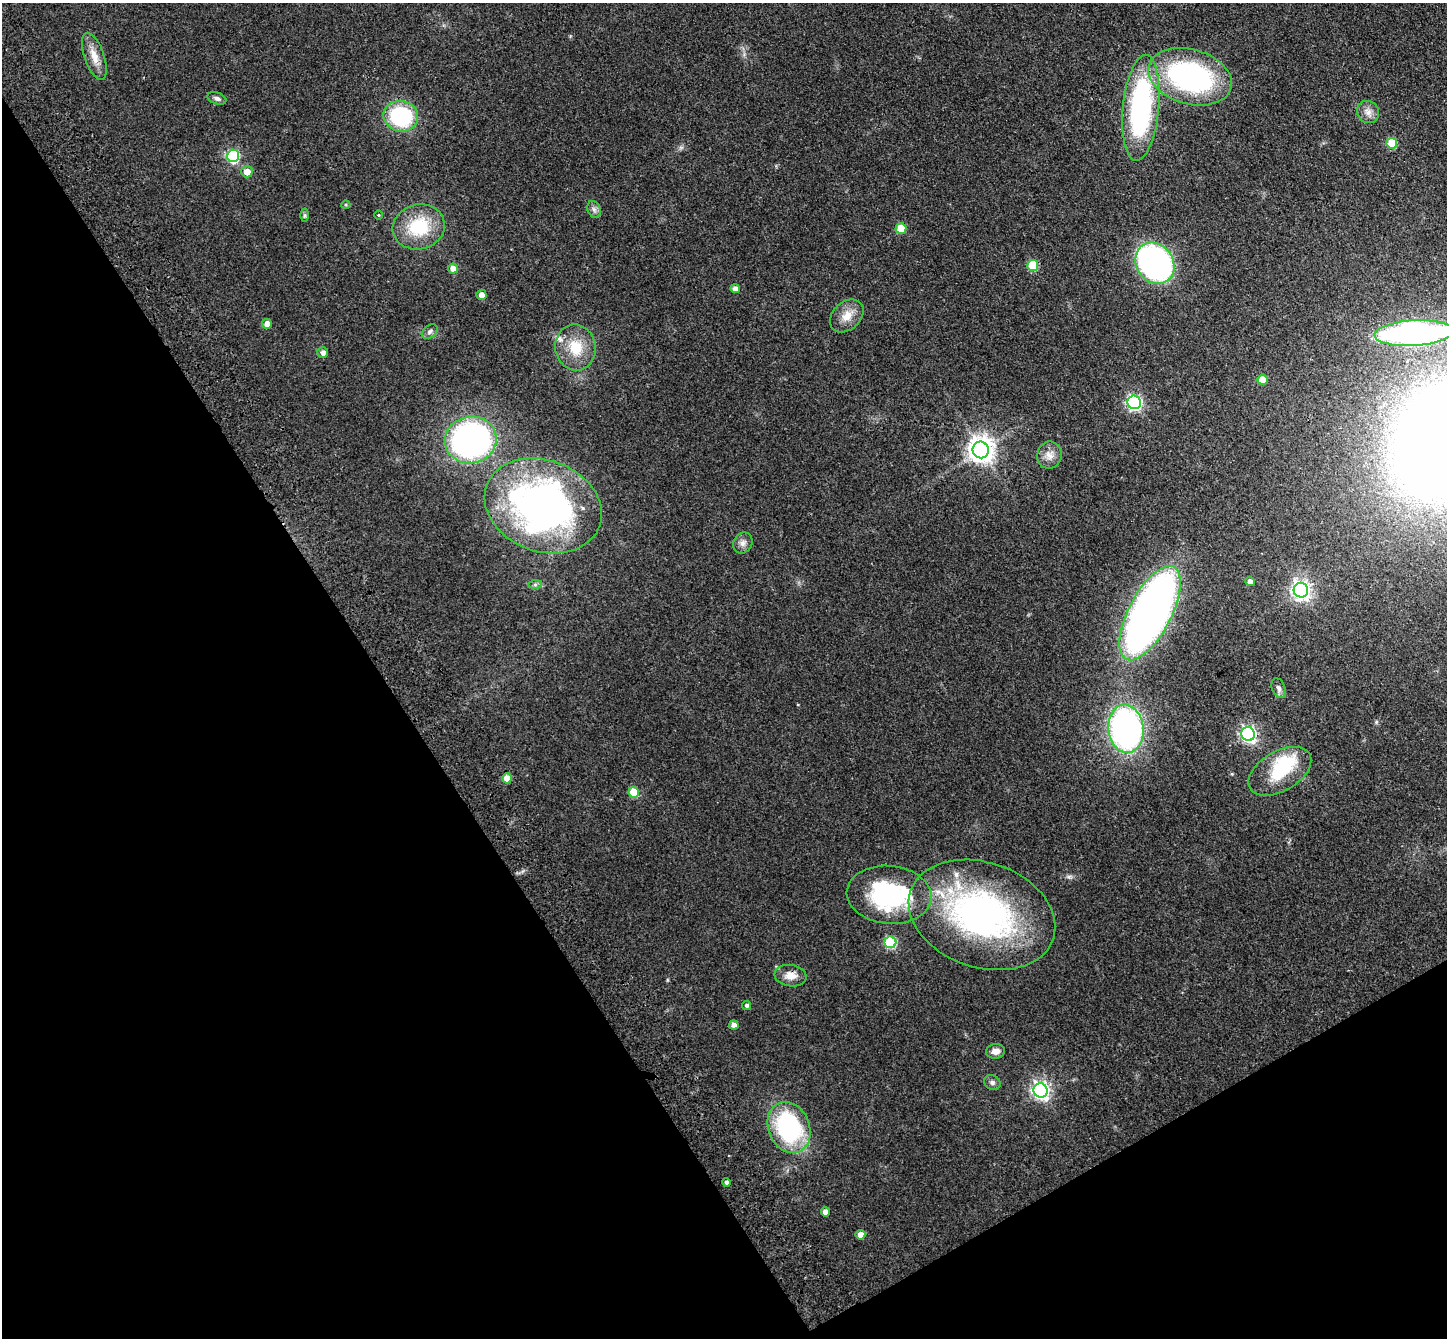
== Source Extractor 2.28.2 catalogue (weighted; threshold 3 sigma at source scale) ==
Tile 14 of 4 x 4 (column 2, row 4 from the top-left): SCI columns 1549-2993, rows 222-1557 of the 5985 x 5924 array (HDU 1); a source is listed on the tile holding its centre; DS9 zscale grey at full resolution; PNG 1449 x 1340 px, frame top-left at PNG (2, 3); each listed source drawn as its Kron ellipse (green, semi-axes under 4 px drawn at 4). Shown black and unused: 33% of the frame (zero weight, under 3 of 4 exposures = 6% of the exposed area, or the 3 px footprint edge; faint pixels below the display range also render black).
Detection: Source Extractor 2.28.2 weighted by HDU 2 'WHT'; one run over the whole footprint, this tile lists its part. Background 0.14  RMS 0.0076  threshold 0.0344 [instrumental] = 3 sigma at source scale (4.5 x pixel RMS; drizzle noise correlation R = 1.50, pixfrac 1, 0.05/0.05 arcsec/px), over >= 5 px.
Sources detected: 60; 2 inside a brighter object's white glare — neither listed nor drawn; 2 inside a brighter listed object's ellipse — not listed separately; the other 56 listed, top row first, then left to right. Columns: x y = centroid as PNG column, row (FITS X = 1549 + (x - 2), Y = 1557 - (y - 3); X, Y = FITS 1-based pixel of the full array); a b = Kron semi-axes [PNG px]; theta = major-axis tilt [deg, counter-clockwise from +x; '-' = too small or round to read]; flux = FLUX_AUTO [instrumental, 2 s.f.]
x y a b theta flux
94 56 25 10 -71 10
1190 77 43 27 -16 160
217 98 10 5 -20 2.4
1141 108 53 18 85 160
1368 112 11 10 - 5.3
401 116 17 15 -13 68
1392 143 5 5 - 26
233 156 6 6 - 92
247 172 5 5 - 7.5
346 205 4 4 - 0.87
594 209 8 6 -69 2.6
305 215 6 4 -90 1.3
378 215 5 3 - 0.64
419 227 26 22 15 40
901 228 5 5 - 20
1155 263 22 18 -55 210
1033 265 5 5 - 35
453 269 5 5 - 6.7
735 289 4 4 - 4.3
482 295 5 5 - 5.3
847 316 19 14 43 11
267 324 5 4 - 5.7
430 332 9 6 40 2.4
1414 333 39 13 3 230
575 347 23 20 -80 23
323 353 5 5 - 3.7
1262 380 5 5 - 14
1134 402 7 6 - 160
471 440 26 23 12 250
981 450 8 8 - 780
1049 455 13 12 - 6.9
543 506 60 46 -20 330
743 543 11 9 59 4
1250 582 5 4 - 4.6
535 585 7 4 1 1.4
1301 590 7 7 - 330
1150 613 52 21 63 520
1279 688 10 6 -68 2.9
1126 729 24 17 -84 260
1248 734 7 6 - 220
1280 771 34 20 30 38
507 778 5 5 - 12
634 792 5 5 - 21
889 895 42 29 -5 110
982 915 75 52 -19 250
890 942 6 6 - 63
790 976 16 11 -7 7.7
747 1005 4 4 - 1.9
734 1025 5 4 - 4
995 1051 9 7 5 5
992 1082 8 7 - 2.4
1041 1090 7 7 - 290
789 1127 26 20 -67 100
727 1182 4 4 - 2.6
825 1212 4 4 - 4.8
860 1235 5 5 - 5.8
Isophote crosses this tile's border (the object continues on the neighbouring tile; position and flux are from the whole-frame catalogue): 1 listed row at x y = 1414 333